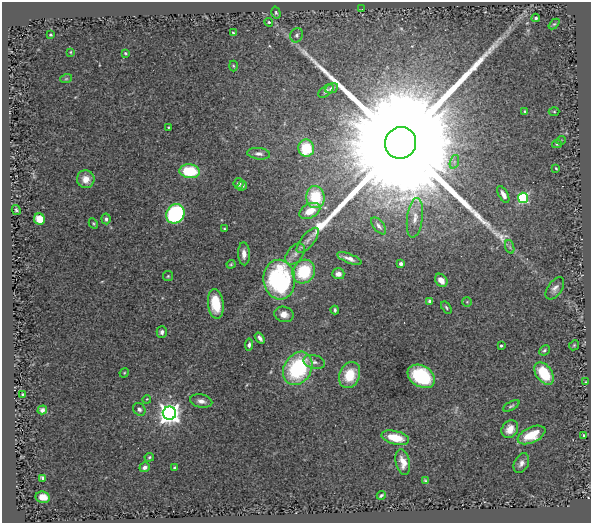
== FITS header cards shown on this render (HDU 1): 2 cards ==
NAXIS1  =                  589
NAXIS2  =                  521

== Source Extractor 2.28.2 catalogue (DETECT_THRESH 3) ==
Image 589 x 521 px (HDU 1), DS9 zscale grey, 1 PNG px = 1 image px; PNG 593 x 525 px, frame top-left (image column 1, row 521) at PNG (2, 2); each listed source drawn as its Kron ellipse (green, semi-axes under 4 px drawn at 4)
Background 1.32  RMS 0.035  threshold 0.104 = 3 sigma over >= 5 px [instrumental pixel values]
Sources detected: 92; all 92 listed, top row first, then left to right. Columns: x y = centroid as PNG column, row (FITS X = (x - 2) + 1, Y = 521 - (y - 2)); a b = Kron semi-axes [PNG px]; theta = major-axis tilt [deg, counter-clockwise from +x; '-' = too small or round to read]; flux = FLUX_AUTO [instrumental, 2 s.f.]
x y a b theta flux
362 9 2 2 - 1.1
276 13 6 4 -74 3.9
536 18 4 3 - 3.8
269 22 4 4 - 2.3
554 24 6 4 42 2.8
233 33 3 3 - 2.8
50 35 3 3 - 3.8
297 35 7 6 - 6.1
71 52 3 2 - 1.7
125 53 3 3 - 2.6
233 66 5 3 - 2.3
66 79 6 4 19 2.8
332 88 7 5 27 7.2
326 91 8 5 38 6.9
525 112 3 3 - 3.1
554 112 5 3 - 2.3
168 127 3 2 - 1.8
561 140 5 3 - 1.7
401 143 16 15 - 310000
557 144 5 4 - 2.7
306 148 9 8 - 82
259 154 11 6 -6 9.5
454 162 7 4 72 5.9
556 168 4 3 - 2.3
190 171 10 7 -6 110
86 179 9 9 - 21
239 184 5 5 - 7.1
242 186 5 4 - 4.2
503 194 9 4 -62 12
315 197 11 9 -85 97
523 198 5 5 - 230
16 210 5 3 - 4.2
310 211 11 7 27 36
175 214 10 9 - 290
415 218 20 7 83 21
39 219 6 5 - 34
106 219 5 4 - 5.9
93 223 5 3 - 2.7
379 226 10 5 -50 7.7
224 228 4 2 - 1.8
308 240 15 6 50 14
510 247 7 4 -71 4.6
244 254 11 6 -88 17
295 254 12 7 51 14
349 258 13 4 -21 12
231 264 4 4 - 2.6
401 264 3 3 - 5
304 272 12 10 55 110
338 274 6 5 - 12
168 276 5 5 - 3
279 280 20 16 -84 330
441 280 7 5 -51 16
555 288 12 7 55 10
430 301 4 3 - 5.2
467 302 5 5 - 2.9
216 304 15 8 -83 65
446 307 7 4 -54 3.7
335 310 4 3 - 3.6
284 314 9 7 -13 17
162 332 6 5 - 6.8
260 338 6 3 -55 8.1
249 345 6 4 84 6.1
574 345 5 4 - 2.5
501 346 3 3 - 3.1
544 350 6 4 44 3.9
314 362 11 7 -15 11
298 368 17 13 60 220
124 373 5 3 - 2.1
544 373 12 8 -55 85
350 375 13 10 67 62
421 376 14 10 -32 170
586 382 3 2 - 1.5
23 394 3 2 - 2.6
147 399 4 3 - 1.8
201 401 11 6 -11 11
511 406 9 4 27 3.8
139 409 7 5 -45 6.5
42 410 5 4 - 6.3
169 413 7 6 - 1600
510 429 9 8 - 20
531 435 15 7 25 53
584 436 3 2 - 3
395 438 14 6 -14 56
149 457 5 4 - 3
403 462 13 7 -78 21
521 463 10 7 64 10
145 467 5 4 - 7.4
175 467 3 3 - 2.7
43 478 4 3 - 4.9
426 481 4 3 - 3.2
381 495 4 2 - 3.2
43 497 7 5 -10 19